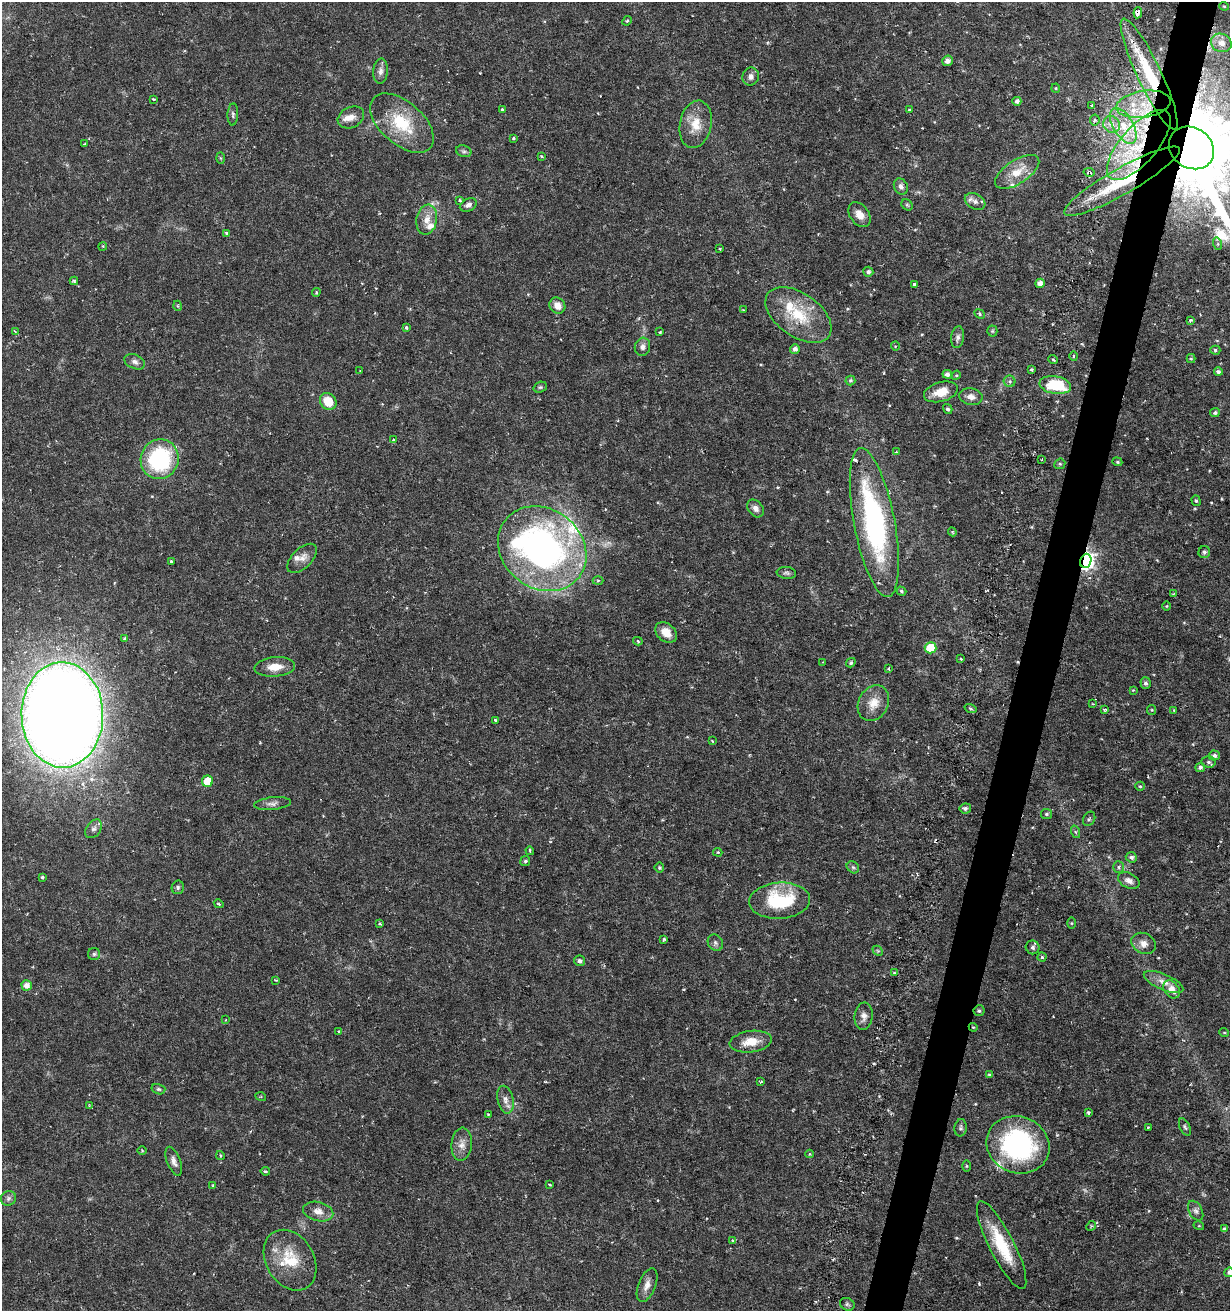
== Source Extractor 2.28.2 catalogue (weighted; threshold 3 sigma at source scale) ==
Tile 10 of 4 x 4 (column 2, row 3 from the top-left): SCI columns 1596-2823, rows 1319-2627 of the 5530 x 5283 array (HDU 1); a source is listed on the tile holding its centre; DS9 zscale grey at full resolution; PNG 1232 x 1313 px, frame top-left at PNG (2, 2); each listed source drawn as its Kron ellipse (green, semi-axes under 4 px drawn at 4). Shown black and unused: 3% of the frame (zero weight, under 3 of 6 exposures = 2% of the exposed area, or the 3 px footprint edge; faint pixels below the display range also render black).
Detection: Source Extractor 2.28.2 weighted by HDU 2 'WHT'; one run over the whole footprint, this tile lists its part. Background 0.0157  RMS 0.0012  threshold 0.00481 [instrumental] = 3 sigma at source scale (4.09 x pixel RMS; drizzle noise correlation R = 1.36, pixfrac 0.8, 0.0396/0.0396 arcsec/px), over >= 5 px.
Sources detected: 215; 1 inside a brighter object's white glare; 4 cosmic-ray / hot-pixel residue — neither listed nor drawn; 11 inside a brighter listed object's ellipse — not listed separately; the other 199 listed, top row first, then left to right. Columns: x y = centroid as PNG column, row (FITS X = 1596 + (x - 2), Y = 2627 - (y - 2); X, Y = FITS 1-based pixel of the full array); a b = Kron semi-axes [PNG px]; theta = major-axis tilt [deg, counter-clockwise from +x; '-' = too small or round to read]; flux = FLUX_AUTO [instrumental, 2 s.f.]
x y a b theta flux
1224 6 5 4 - 0.12
1138 13 5 4 - 1.5
627 21 5 4 - 0.15
1221 43 10 9 - 1.1
947 61 5 5 - 0.48
381 71 13 7 85 0.56
1149 74 61 12 -65 7.2
751 77 9 8 - 0.53
1056 88 4 4 - 0.11
154 99 4 3 - 0.19
1017 101 4 4 - 0.37
1143 104 27 13 8 3.3
1091 105 3 3 - 0.11
502 110 3 3 - 0.39
909 110 3 3 - 0.14
233 114 11 5 87 0.26
351 117 14 10 26 0.82
1095 120 5 5 - 0.17
402 123 38 21 -41 5.1
696 124 24 15 78 2.1
1112 124 9 8 - 0.66
1123 126 20 10 -60 2.1
513 138 3 2 - 0.12
84 144 3 3 - 0.083
1139 145 44 18 49 8.5
1191 148 24 20 -37 2600
464 151 8 5 -20 0.24
541 156 4 3 - 0.09
220 158 6 4 -88 0.11
1017 172 25 11 33 2
1089 172 5 3 - 0.25
1122 181 66 13 30 7.1
901 186 8 6 -62 0.44
459 200 3 3 - 0.17
975 201 11 7 -30 0.62
468 205 9 6 28 0.39
907 205 6 5 - 0.16
859 215 14 9 -55 0.98
427 220 15 10 79 1.1
226 233 4 3 - 0.24
1218 244 6 4 -72 0.16
103 246 4 3 - 0.1
719 249 3 2 - 0.16
868 272 5 5 - 0.31
74 281 4 4 - 0.15
1040 283 5 4 - 0.6
914 284 3 3 - 0.25
316 292 4 4 - 0.13
178 306 5 3 - 0.12
557 306 8 7 - 0.97
743 310 3 3 - 0.082
980 314 5 4 - 0.14
798 315 37 21 -35 4.9
1191 320 3 3 - 0.26
406 328 4 3 - 0.22
992 331 5 5 - 0.15
15 332 4 4 - 0.13
660 332 3 3 - 0.11
958 337 11 6 82 0.37
895 346 4 4 - 0.11
642 347 9 7 75 0.49
795 349 5 4 - 0.44
1215 350 5 4 - 0.19
1074 356 4 4 - 0.13
1053 359 5 3 - 0.12
1191 359 4 4 - 0.13
135 362 11 7 -23 0.45
1031 370 4 3 - 0.12
360 371 2 2 - 0.078
1218 372 4 3 - 0.27
947 374 5 4 - 0.36
956 375 5 4 - 0.12
850 380 5 5 - 0.18
1010 381 6 6 - 0.31
1055 385 16 9 -10 4.8
540 387 7 5 20 0.21
941 392 17 9 16 1.7
971 397 11 8 -9 0.67
328 401 9 7 -50 2.2
948 409 5 4 - 0.25
1215 413 5 4 - 0.26
393 440 4 2 - 0.081
896 452 3 3 - 0.096
160 459 20 19 - 11
1042 459 3 2 - 0.079
1117 462 5 4 - 0.14
1060 464 6 5 - 0.16
1196 501 5 4 - 0.18
756 508 10 7 -51 0.51
874 523 76 20 -79 21
952 532 4 4 - 0.15
542 549 47 39 -38 42
1204 552 6 5 - 0.27
302 558 18 10 44 0.88
171 561 3 3 - 0.28
1086 561 7 5 71 41
786 573 10 6 -7 0.29
598 581 5 3 - 0.14
901 591 5 4 - 0.19
1174 594 4 3 - 0.11
1167 606 4 3 - 0.09
666 633 12 8 -40 1.3
124 639 4 3 - 0.23
638 641 5 4 - 0.19
931 648 6 5 - 3.8
961 659 4 3 - 0.096
823 662 3 2 - 0.074
851 663 5 3 - 0.17
275 667 20 9 5 1.6
889 668 4 2 - 0.09
1146 683 6 5 - 0.27
1133 690 4 3 - 0.087
873 703 19 14 61 1.6
1093 704 3 2 - 0.087
970 708 6 3 -19 0.14
1104 709 4 3 - 0.15
1152 710 5 4 - 0.12
1174 710 3 3 - 0.095
62 715 53 41 -89 270
496 720 4 3 - 0.26
712 740 4 2 - 0.081
1214 755 5 5 - 0.35
1208 762 7 5 -2 0.26
1200 767 5 4 - 0.34
207 781 5 5 - 2.4
1140 786 4 4 - 0.15
272 804 18 6 6 0.54
965 808 5 5 - 0.27
1047 814 6 5 - 0.21
1089 819 7 5 60 0.21
94 829 10 7 55 0.4
1076 832 6 4 -70 0.17
530 851 4 3 - 0.11
718 852 5 4 - 0.14
1131 857 6 5 - 0.28
525 861 5 5 - 0.17
853 867 7 5 -43 0.2
1118 867 6 5 - 0.19
659 868 5 5 - 0.14
42 877 3 3 - 0.23
1129 881 11 7 -25 0.6
178 887 7 6 - 0.24
780 901 30 18 3 6.8
219 904 5 3 - 0.12
1071 923 5 4 - 0.11
380 924 4 2 - 0.13
664 939 4 3 - 0.16
715 943 8 7 - 0.33
1143 943 13 10 -28 0.8
1033 947 7 6 - 0.32
878 951 6 4 -44 0.15
94 954 6 6 - 0.21
1042 957 4 4 - 0.16
580 961 5 5 - 0.32
894 973 3 3 - 0.13
275 980 4 2 - 0.097
1164 982 21 7 -23 1
27 985 5 5 - 0.69
1172 989 10 7 -52 1.1
979 1011 5 5 - 0.23
864 1016 14 9 84 0.65
226 1020 3 2 - 0.078
973 1027 4 3 - 0.098
339 1031 3 3 - 0.18
1224 1032 5 3 - 0.088
751 1042 21 10 8 1.8
990 1075 4 4 - 0.2
761 1082 3 2 - 0.12
158 1089 7 5 -15 0.19
261 1097 5 3 - 0.11
505 1100 14 8 -76 0.66
89 1106 3 3 - 0.087
1088 1112 4 3 - 0.18
488 1115 3 2 - 0.13
1148 1127 3 3 - 0.14
1185 1127 9 5 -64 0.22
961 1128 8 6 82 0.26
462 1144 16 10 84 0.87
1018 1145 32 28 -21 17
142 1151 5 3 - 0.099
810 1154 4 4 - 0.11
220 1156 4 4 - 0.17
174 1161 15 6 -69 0.59
967 1166 6 4 -90 0.12
265 1171 4 3 - 0.16
549 1185 4 2 - 0.082
213 1186 4 3 - 0.17
8 1198 8 7 - 0.32
318 1211 15 9 -14 0.94
1196 1211 11 6 -62 0.39
1091 1226 5 4 - 0.14
1199 1226 5 3 - 0.091
1224 1229 4 3 - 0.24
732 1241 4 3 - 0.22
1002 1245 48 12 -63 4.7
290 1260 32 24 -59 4
1229 1272 5 5 - 0.27
647 1285 18 8 68 0.8
847 1304 7 6 - 0.22
Overlapping masked pixels (flux is a lower limit): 8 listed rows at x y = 1138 13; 1149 74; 1139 145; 1191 148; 1089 172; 1122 181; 1086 561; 973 1027
Isophote crosses this tile's border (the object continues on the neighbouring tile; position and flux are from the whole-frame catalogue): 2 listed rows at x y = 1191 148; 1229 1272